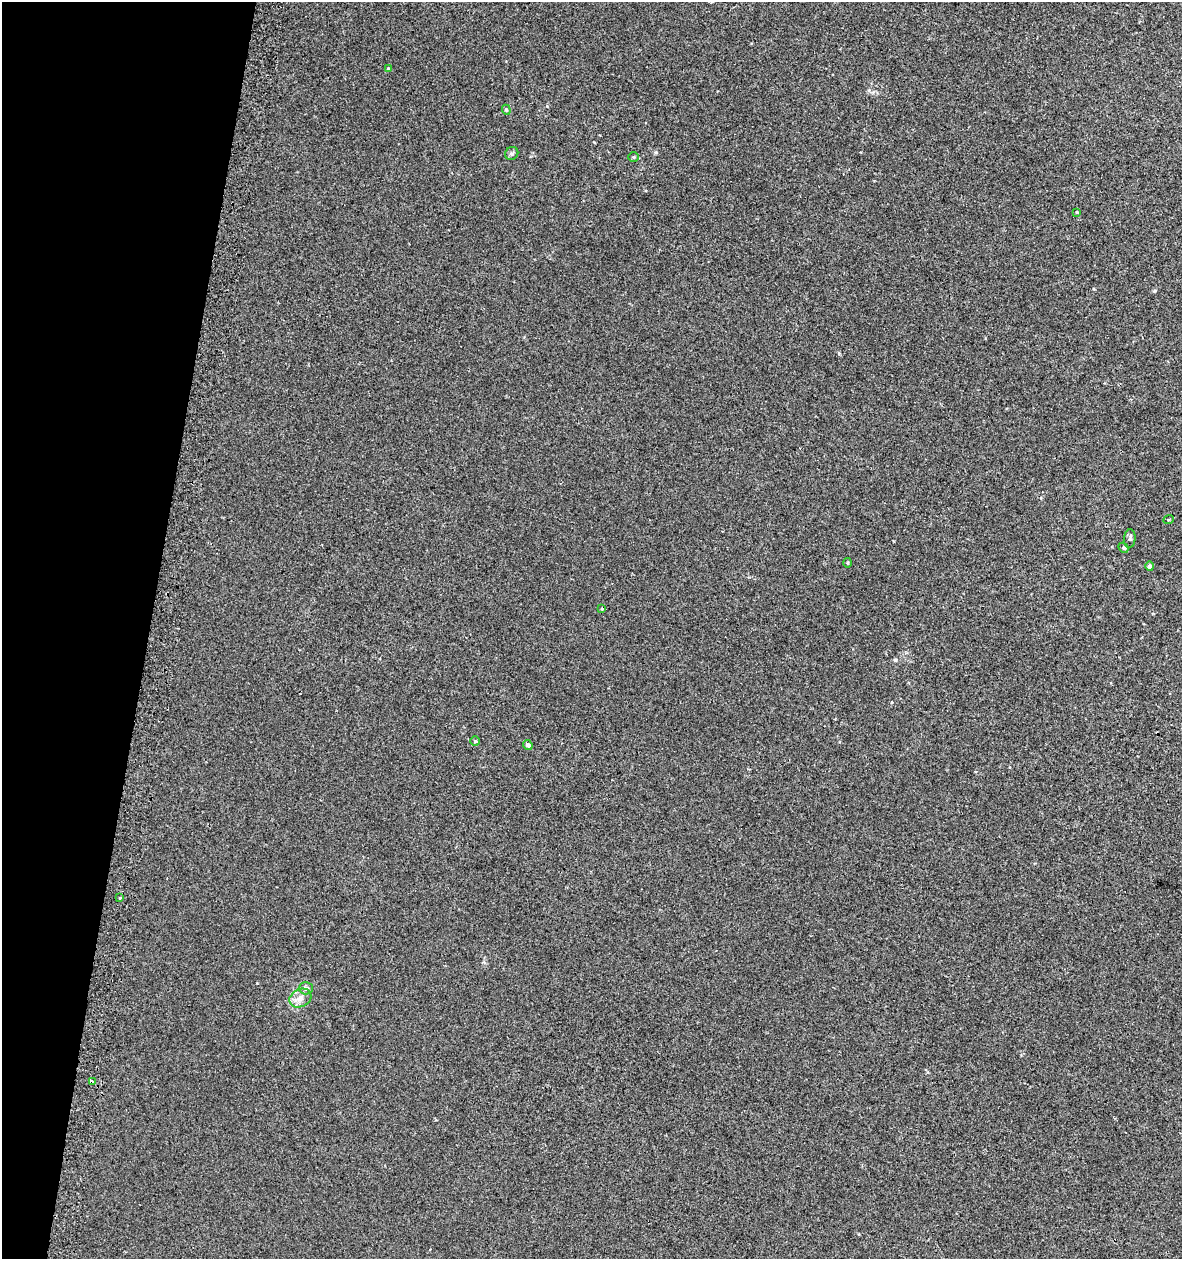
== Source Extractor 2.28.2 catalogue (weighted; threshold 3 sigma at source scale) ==
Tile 9 of 4 x 4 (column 1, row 3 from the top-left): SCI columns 332-1511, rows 1300-2556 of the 5318 x 5112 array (HDU 1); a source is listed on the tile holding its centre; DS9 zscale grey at full resolution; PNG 1184 x 1261 px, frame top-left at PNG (2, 2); each listed source drawn as its Kron ellipse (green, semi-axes under 4 px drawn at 4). Shown black and unused: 13% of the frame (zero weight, under 2 of 3 exposures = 3% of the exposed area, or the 3 px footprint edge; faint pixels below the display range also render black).
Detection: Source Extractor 2.28.2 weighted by HDU 2 'WHT'; one run over the whole footprint, this tile lists its part. Background 0.00179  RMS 0.0054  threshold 0.0245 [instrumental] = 3 sigma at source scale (4.5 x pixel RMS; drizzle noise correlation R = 1.50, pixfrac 1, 0.0396/0.0396 arcsec/px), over >= 5 px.
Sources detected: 17; all 17 listed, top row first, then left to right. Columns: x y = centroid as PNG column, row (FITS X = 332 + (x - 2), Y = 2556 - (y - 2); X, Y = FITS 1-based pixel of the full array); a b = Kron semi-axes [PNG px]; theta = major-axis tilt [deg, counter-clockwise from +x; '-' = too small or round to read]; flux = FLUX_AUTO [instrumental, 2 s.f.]
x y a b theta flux
388 68 4 3 - 0.43
506 110 5 4 - 0.67
512 153 7 6 - 1
634 157 5 5 - 0.63
1077 212 3 2 - 0.46
1169 519 5 3 - 0.47
1130 539 9 5 85 1.3
1123 548 5 4 - 0.66
847 563 5 3 - 0.53
1150 566 4 4 - 1.3
602 609 4 2 - 0.38
475 741 4 4 - 0.71
528 745 5 4 - 1.8
120 898 3 3 - 1.5
306 988 7 6 - 1.5
300 998 11 8 28 3.7
93 1082 4 3 - 5.2
Overlapping masked pixels (flux is a lower limit): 1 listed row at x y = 93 1082